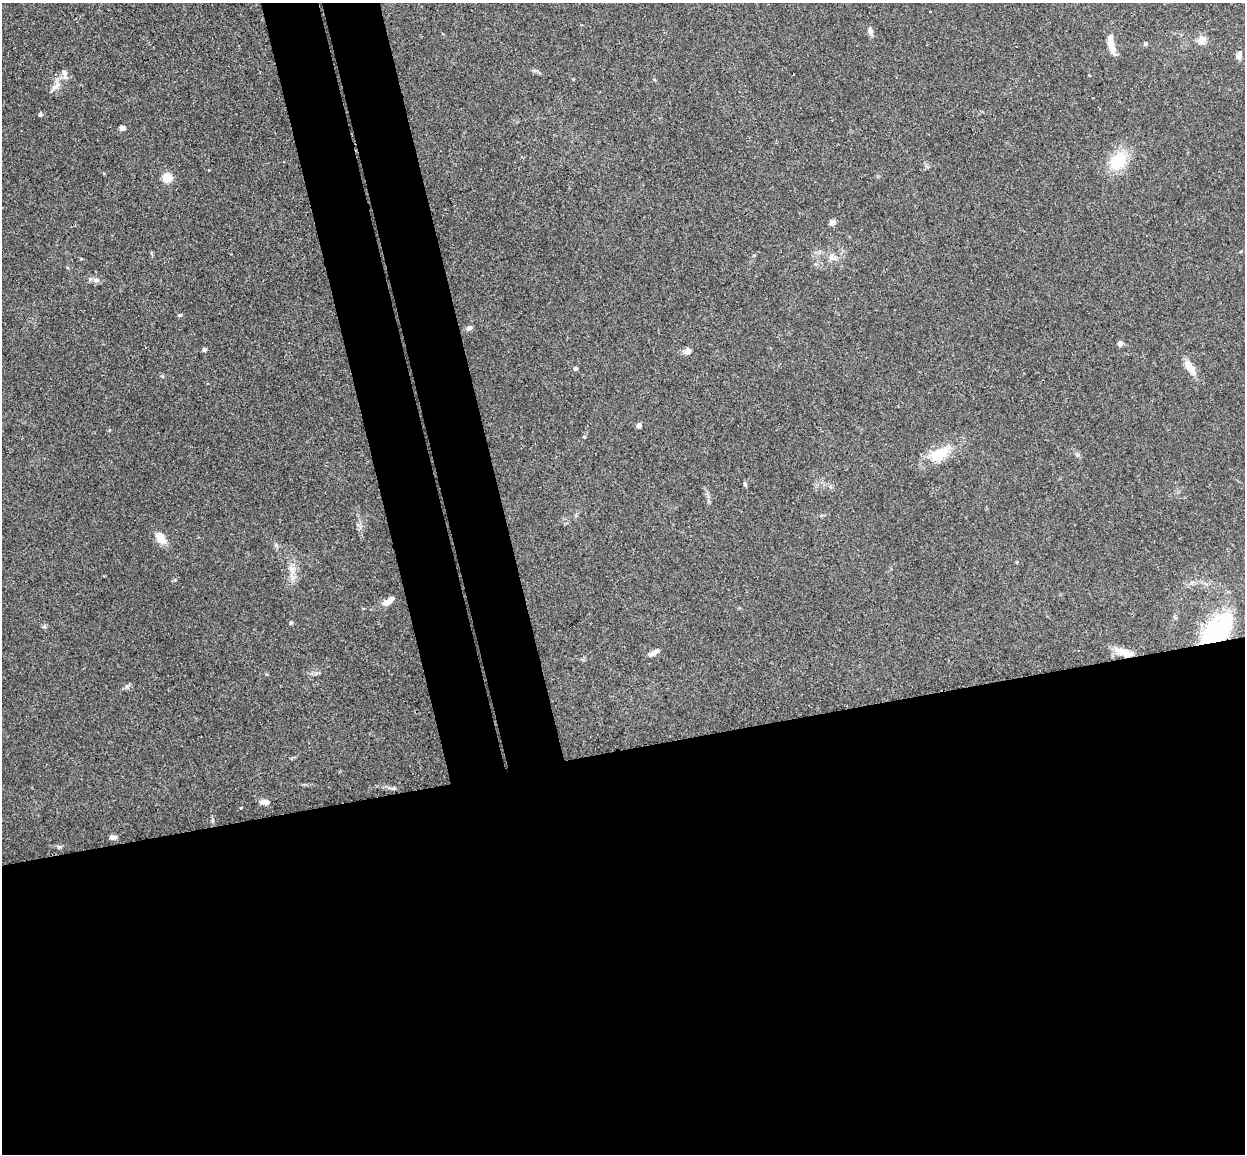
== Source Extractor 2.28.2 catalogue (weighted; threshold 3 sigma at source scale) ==
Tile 15 of 4 x 4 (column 3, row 4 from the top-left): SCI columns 2545-3787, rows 153-1304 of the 5086 x 5029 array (HDU 1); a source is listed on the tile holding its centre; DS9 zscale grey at full resolution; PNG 1247 x 1156 px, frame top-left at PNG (2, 3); no overlay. Shown black and unused: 41% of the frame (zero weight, under 3 of 4 exposures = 5% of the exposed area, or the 3 px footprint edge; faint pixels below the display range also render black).
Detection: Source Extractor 2.28.2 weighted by HDU 2 'WHT'; one run over the whole footprint, this tile lists its part. Background 0.0387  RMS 0.0042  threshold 0.0191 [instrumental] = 3 sigma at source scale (4.5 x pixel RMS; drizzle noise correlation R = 1.50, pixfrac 1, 0.05/0.05 arcsec/px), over >= 5 px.
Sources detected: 34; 1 inside a brighter listed object's ellipse — not listed separately; the other 33 listed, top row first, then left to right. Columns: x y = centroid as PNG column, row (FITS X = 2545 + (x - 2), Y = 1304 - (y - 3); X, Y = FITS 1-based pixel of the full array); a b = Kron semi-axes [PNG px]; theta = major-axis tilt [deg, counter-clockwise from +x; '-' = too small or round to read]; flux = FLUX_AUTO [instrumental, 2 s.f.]
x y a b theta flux
870 31 9 6 -77 1.7
1201 40 11 9 73 3.1
1145 44 5 5 - 0.78
1111 45 25 7 -79 4.9
1239 55 10 6 76 2
64 72 8 7 - 1.7
56 86 18 6 43 2.8
40 115 5 4 - 0.95
122 128 5 4 - 2.4
1118 161 18 13 41 17
167 178 5 5 - 16
832 222 5 5 - 2.7
831 257 8 6 70 1.6
96 280 9 6 0 1.6
180 315 6 4 26 0.6
469 328 8 6 17 1.1
1120 343 5 5 - 1.8
204 349 4 4 - 1.3
688 351 8 7 - 2.1
1190 367 19 8 -56 4.6
575 368 5 4 - 1
639 425 6 5 - 1.3
584 437 5 3 - 0.38
940 453 27 15 31 11
745 484 6 4 -74 0.78
160 538 14 8 -59 5.8
292 570 13 7 74 3.2
385 603 11 6 27 3.2
1216 632 27 15 48 59
1124 652 28 8 -15 5.8
654 653 14 5 30 2.1
265 802 10 6 -9 2.4
113 837 8 5 -4 1.5
Overlapping masked pixels (flux is a lower limit): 2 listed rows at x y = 1216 632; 1124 652
Unlisted compact peaks at least as high as the median listed source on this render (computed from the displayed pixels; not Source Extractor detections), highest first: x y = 291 623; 127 686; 276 545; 58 847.